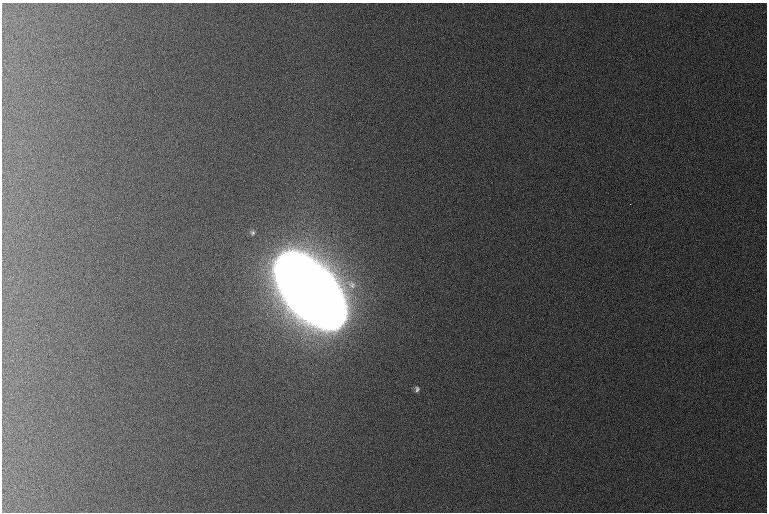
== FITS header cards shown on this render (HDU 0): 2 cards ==
NAXIS1  =                  765 /
NAXIS2  =                  510 /

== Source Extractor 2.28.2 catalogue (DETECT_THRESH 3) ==
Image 765 x 510 px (HDU 0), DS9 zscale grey, 1 PNG px = 1 image px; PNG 769 x 514 px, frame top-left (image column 1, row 510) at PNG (2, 3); no overlay
Background 1050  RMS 11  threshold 32.4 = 3 sigma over >= 5 px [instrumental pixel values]
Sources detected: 4; all 4 listed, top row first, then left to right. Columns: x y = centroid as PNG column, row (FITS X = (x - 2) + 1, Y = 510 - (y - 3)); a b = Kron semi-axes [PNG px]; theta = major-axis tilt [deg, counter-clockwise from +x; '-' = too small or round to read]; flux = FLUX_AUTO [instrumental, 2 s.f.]
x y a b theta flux
630 204 3 2 - 7.1e+02
252 233 7 6 - 1.7e+03
311 291 64 26 -48 2.0e+07
417 389 7 6 - 2.2e+03